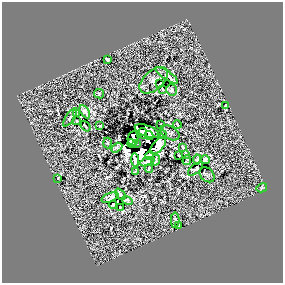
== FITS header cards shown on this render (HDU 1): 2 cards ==
NAXIS1  =                  281 /
NAXIS2  =                  281 /

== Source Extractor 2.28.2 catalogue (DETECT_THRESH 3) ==
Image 281 x 281 px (HDU 1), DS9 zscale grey, 1 PNG px = 1 image px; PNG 285 x 285 px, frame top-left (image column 1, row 281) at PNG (2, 2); each listed source drawn as its Kron ellipse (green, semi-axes under 4 px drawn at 4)
Background 0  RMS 33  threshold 98.1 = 3 sigma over >= 5 px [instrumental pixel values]
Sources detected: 57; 7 with non-positive FLUX_AUTO (blend fragments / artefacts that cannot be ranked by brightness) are neither listed nor drawn; the other 50 listed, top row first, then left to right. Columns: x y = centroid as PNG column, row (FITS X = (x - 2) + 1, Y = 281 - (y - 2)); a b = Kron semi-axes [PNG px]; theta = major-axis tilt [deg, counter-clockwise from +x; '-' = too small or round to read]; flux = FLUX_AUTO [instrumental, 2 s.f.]
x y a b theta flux
107 60 4 3 - 3100
167 75 13 3 -34 9200
154 80 17 9 41 14000
160 84 3 2 - 1600
162 89 3 2 - 1500
171 90 5 5 - 4600
99 94 5 4 - 2500
226 106 3 3 - 1900
85 112 7 3 -58 4200
76 113 3 2 - 1800
70 117 10 3 55 3200
77 121 3 2 - 2800
177 124 4 2 - 2200
161 125 3 2 - 1600
85 126 6 2 -51 1500
100 126 3 2 - 2000
147 131 13 5 -21 32000
143 133 5 4 - 10000
170 133 10 6 -30 5100
162 134 4 4 - 2700
149 136 4 3 - 8800
133 138 7 5 81 46000
107 143 5 3 - 2600
132 143 4 3 - 9500
137 143 3 2 - 6600
158 146 10 5 49 11000
183 147 3 2 - 2000
117 148 6 3 32 5300
186 154 3 2 - 1600
150 155 5 3 - 4200
179 155 3 2 - 1900
197 159 5 3 - 2400
135 160 7 3 -85 6800
155 160 6 3 65 3800
187 160 5 2 - 2500
205 160 4 4 - 3600
147 162 7 4 21 6100
149 168 4 2 - 2100
195 169 9 4 40 3000
135 172 4 3 - 2800
207 175 8 6 -44 1600
58 178 2 2 - 1500
262 188 5 4 - 2300
120 194 6 3 -47 3900
110 198 9 4 21 3500
127 201 6 4 -30 4300
113 205 4 3 - 1600
120 208 3 2 - 1600
175 220 8 4 -89 3700
178 226 3 2 - 2900
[7 non-positive-flux detections neither listed nor drawn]